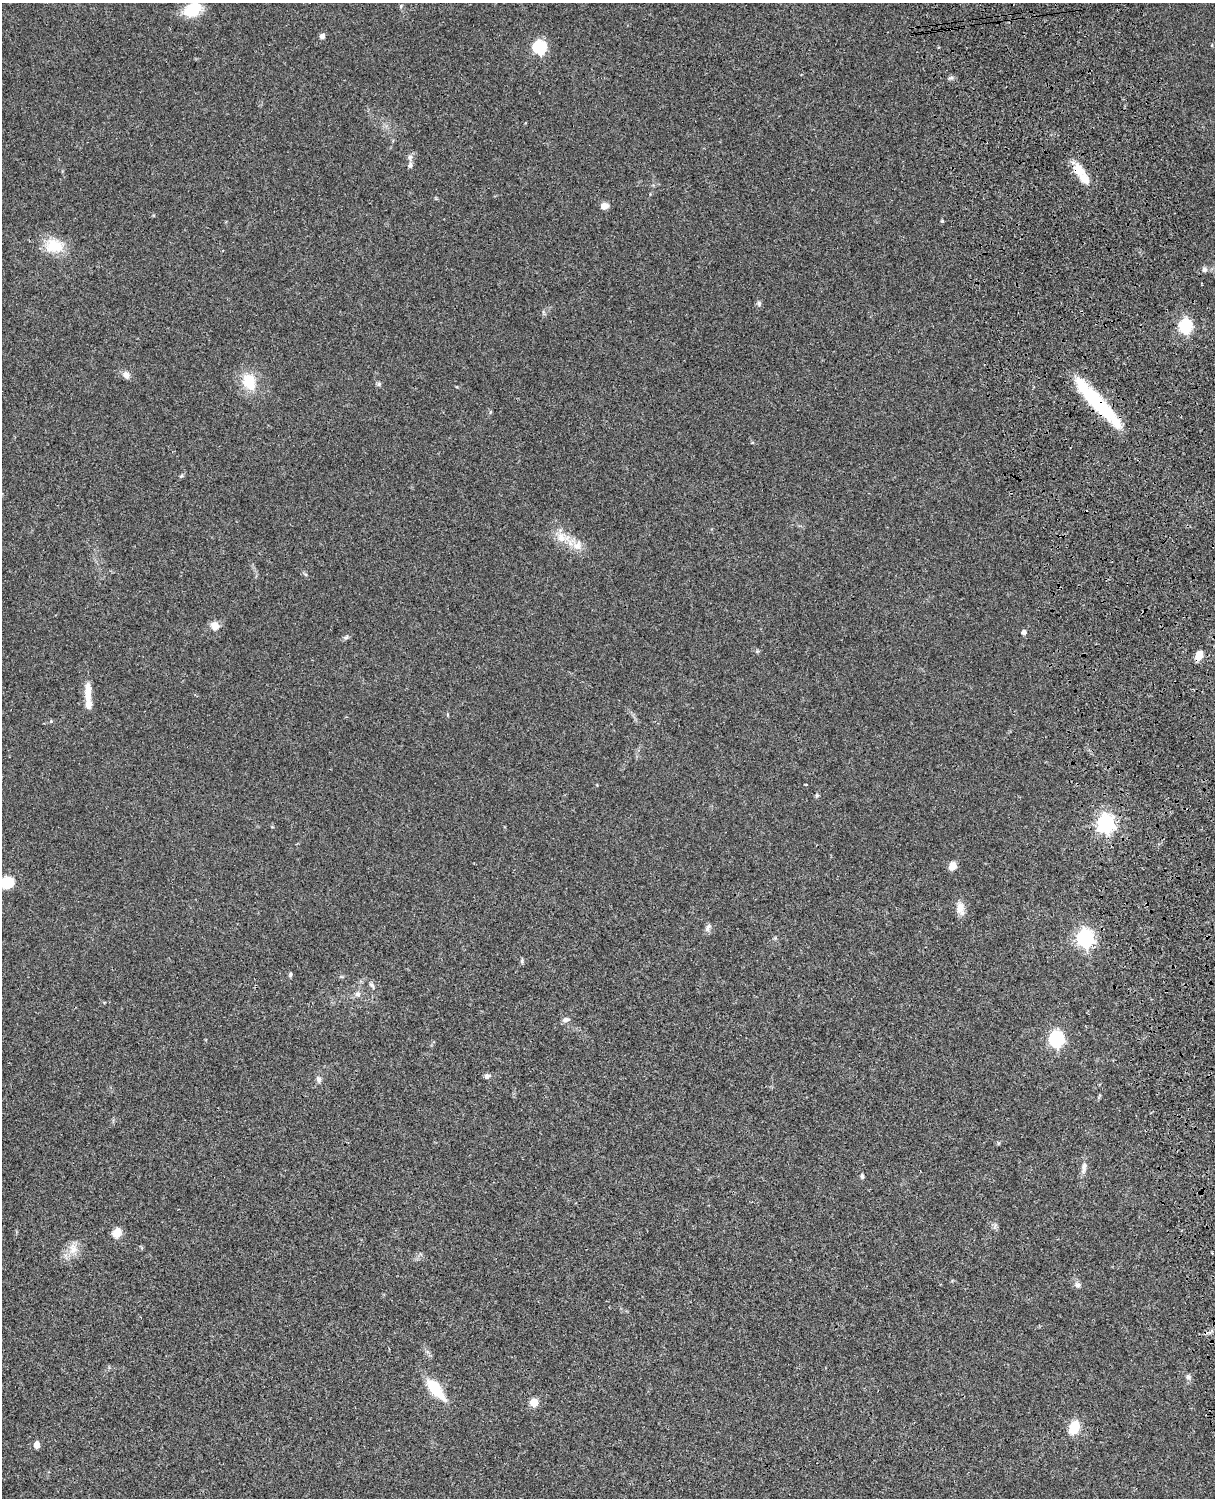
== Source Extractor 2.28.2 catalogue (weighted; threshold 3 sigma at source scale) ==
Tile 6 of 4 x 3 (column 2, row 2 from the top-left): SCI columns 1333-2545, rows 1771-3266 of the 5089 x 4925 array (HDU 1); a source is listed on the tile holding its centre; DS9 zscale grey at full resolution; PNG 1217 x 1500 px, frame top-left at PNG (2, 3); no overlay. Shown black and unused: <1% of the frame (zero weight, under 3 of 4 exposures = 6% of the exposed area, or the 3 px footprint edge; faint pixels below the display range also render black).
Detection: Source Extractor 2.28.2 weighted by HDU 2 'WHT'; one run over the whole footprint, this tile lists its part. Background 0.0807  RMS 0.0059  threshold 0.0267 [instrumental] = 3 sigma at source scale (4.5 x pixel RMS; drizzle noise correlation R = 1.50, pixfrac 1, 0.05/0.05 arcsec/px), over >= 5 px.
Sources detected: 54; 1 inside a brighter listed object's ellipse — not listed separately; the other 53 listed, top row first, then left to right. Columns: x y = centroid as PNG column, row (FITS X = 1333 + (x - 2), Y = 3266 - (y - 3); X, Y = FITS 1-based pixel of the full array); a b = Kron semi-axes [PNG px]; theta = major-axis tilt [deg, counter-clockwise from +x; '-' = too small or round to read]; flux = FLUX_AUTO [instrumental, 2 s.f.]
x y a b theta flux
401 6 6 4 88 0.78
193 9 19 12 28 22
322 36 7 6 - 1.9
540 47 6 6 - 66
951 78 6 4 18 1.1
410 157 7 7 - 1.8
410 165 8 6 63 1.5
1079 171 24 12 -55 11
604 206 7 6 - 4.7
942 221 5 4 - 0.57
54 246 23 18 -4 15
1204 269 7 6 - 1.7
759 303 7 6 - 1.4
1186 326 6 6 - 82
126 375 10 7 -59 2.9
249 382 25 17 -65 15
379 384 6 5 - 1
1097 403 63 12 -47 50
181 476 6 4 44 0.79
561 537 15 11 -66 7.1
577 546 14 13 - 6.1
215 626 12 10 -41 4.1
1024 632 5 4 - 2.7
346 637 6 5 - 1.1
757 651 5 5 - 0.73
1199 655 11 7 66 5.9
88 692 27 8 90 7.9
51 721 5 4 - 0.69
817 796 7 4 45 0.81
1106 823 7 7 - 240
952 866 8 6 72 5.9
7 882 13 10 6 16
960 908 18 9 -79 5.4
708 928 14 5 60 1.8
1085 938 7 7 - 190
522 961 8 4 82 0.92
290 974 6 5 - 1
371 985 11 4 -50 1.5
357 994 8 7 - 2.3
566 1020 10 6 16 2
1056 1039 7 7 - 120
487 1076 7 6 - 1.8
319 1079 10 6 -70 1.9
1084 1168 17 6 79 3.1
862 1176 7 4 -83 1.1
117 1232 13 9 61 5.2
73 1249 16 11 -84 6.1
1077 1285 8 7 - 1.9
1188 1377 7 6 - 1.6
435 1389 28 12 -51 18
534 1402 5 5 - 15
1074 1427 15 9 72 13
37 1445 6 5 - 6.3
Overlapping masked pixels (flux is a lower limit): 3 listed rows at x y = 1079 171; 1097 403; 1199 655
Isophote crosses this tile's border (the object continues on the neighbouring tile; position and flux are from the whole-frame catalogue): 1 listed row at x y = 7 882